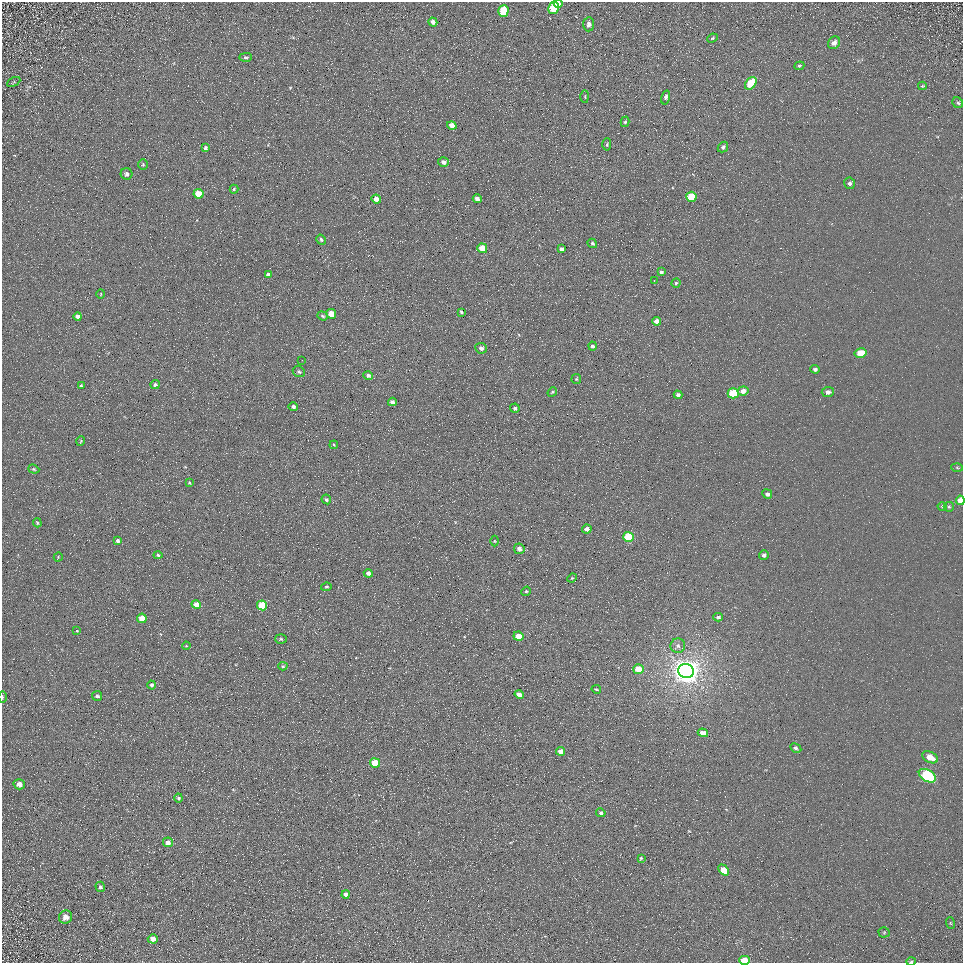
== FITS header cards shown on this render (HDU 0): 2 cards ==
NAXIS1  =                  961
NAXIS2  =                  961

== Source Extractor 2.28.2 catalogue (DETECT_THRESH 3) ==
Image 961 x 961 px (HDU 0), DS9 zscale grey, 1 PNG px = 1 image px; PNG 965 x 965 px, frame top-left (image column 1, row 961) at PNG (2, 2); each listed source drawn as its Kron ellipse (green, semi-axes under 4 px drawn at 4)
Background 5.48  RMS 7.8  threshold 23.3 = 3 sigma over >= 5 px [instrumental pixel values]
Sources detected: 121; all 121 listed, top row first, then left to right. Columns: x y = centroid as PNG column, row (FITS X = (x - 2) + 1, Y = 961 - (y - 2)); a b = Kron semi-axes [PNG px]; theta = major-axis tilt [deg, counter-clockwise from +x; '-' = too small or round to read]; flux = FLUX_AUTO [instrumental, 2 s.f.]
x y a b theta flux
558 3 4 4 - 2300
553 8 6 5 - 16000
503 11 6 5 - 20000
433 22 4 4 - 1900
589 24 7 5 86 2400
712 38 5 4 - 670
834 43 7 5 51 2300
246 57 6 4 1 830
799 66 5 4 - 730
14 82 7 3 27 580
751 83 7 5 53 17000
922 86 4 4 - 520
585 97 6 3 -89 540
666 97 7 4 75 1700
958 103 6 5 - 960
625 122 5 4 - 810
452 125 5 4 - 4600
607 144 6 3 88 590
723 147 6 4 47 1300
205 148 3 3 - 990
443 162 5 5 - 2600
143 164 5 5 - 710
127 174 6 5 - 1300
850 183 6 5 - 1300
234 189 4 4 - 790
198 194 5 5 - 11000
691 197 5 5 - 18000
376 199 5 4 - 4100
477 199 4 4 - 2900
321 240 5 4 - 940
592 243 5 4 - 810
482 248 5 4 - 11000
562 249 4 4 - 1900
661 272 4 3 - 1100
268 275 4 4 - 1400
654 281 3 3 - 350
676 283 4 4 - 840
101 294 5 3 - 390
461 312 4 3 - 600
331 314 5 4 - 7300
323 316 5 4 - 730
78 317 4 4 - 1900
656 321 4 4 - 3500
592 346 4 4 - 1300
481 348 6 5 - 1700
861 353 6 4 12 10000
302 360 2 2 - 340
815 369 5 4 - 1300
299 372 6 5 - 1200
368 375 5 4 - 1300
576 379 5 5 - 580
155 385 4 4 - 1000
81 386 4 3 - 720
743 391 5 4 - 3100
552 392 5 4 - 620
828 392 6 5 - 2000
733 393 5 5 - 21000
678 395 4 4 - 1500
392 402 4 4 - 1400
293 407 5 4 - 1200
515 408 4 4 - 970
81 441 5 3 - 400
334 445 4 3 - 500
957 467 6 4 -3 630
34 469 6 4 -21 690
189 483 4 3 - 570
767 494 5 4 - 1500
326 499 5 4 - 1000
960 500 4 4 - 5100
942 506 4 4 - 590
949 507 5 5 - 740
37 523 4 3 - 550
587 529 5 4 - 2100
628 537 5 5 - 18000
118 541 4 4 - 1600
494 541 5 3 - 460
519 549 5 5 - 2800
158 555 4 4 - 720
764 555 5 5 - 1600
58 557 5 3 - 460
368 573 4 4 - 2200
572 578 5 3 - 450
326 587 5 4 - 760
526 591 5 4 - 770
196 605 5 4 - 5000
262 605 5 5 - 15000
718 617 5 4 - 1300
142 618 5 4 - 7600
77 631 4 3 - 350
518 636 5 4 - 5700
281 639 6 5 - 800
186 646 4 3 - 450
678 646 7 7 - 2100
283 666 4 4 - 810
639 669 5 5 - 11000
686 671 8 7 - 780000
152 685 4 4 - 1400
596 689 5 3 - 500
519 694 5 4 - 3900
97 696 5 5 - 1200
2 697 5 2 - 700
703 733 5 4 - 3800
796 748 6 4 -29 1300
561 751 4 4 - 4700
930 757 8 5 -28 7300
375 763 5 4 - 13000
927 776 9 5 -30 59000
19 784 6 5 - 3700
178 798 4 4 - 940
601 813 5 4 - 1100
168 842 5 5 - 2500
641 858 4 3 - 660
724 870 6 4 -46 7200
100 887 5 5 - 1000
346 894 4 4 - 2300
66 917 7 6 - 3700
950 923 6 3 -70 520
884 932 5 5 - 670
153 939 5 4 - 3200
744 960 5 4 - 9800
911 962 4 3 - 550
At the frame edge (FLAGS 8, measured only in part): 5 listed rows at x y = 558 3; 960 500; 2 697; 744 960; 911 962